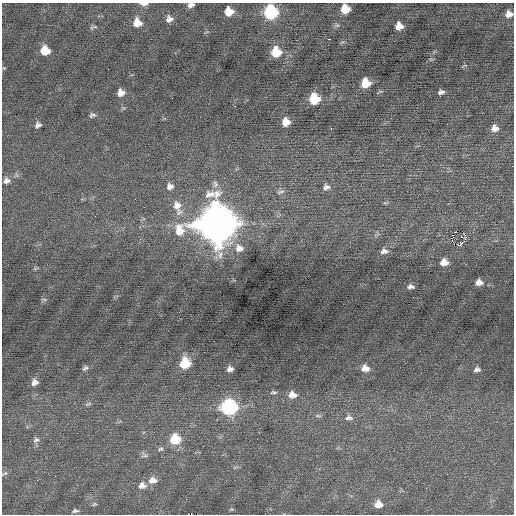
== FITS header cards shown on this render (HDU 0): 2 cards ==
NAXIS1  =                  512 / Axis length
NAXIS2  =                  512 / Axis length

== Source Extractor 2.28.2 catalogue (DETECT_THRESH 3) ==
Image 512 x 512 px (HDU 0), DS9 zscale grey, 1 PNG px = 1 image px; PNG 516 x 516 px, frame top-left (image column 1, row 512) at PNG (2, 3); no overlay
Background 0.0561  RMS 0.65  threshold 1.94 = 3 sigma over >= 5 px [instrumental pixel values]
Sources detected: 72; all 72 listed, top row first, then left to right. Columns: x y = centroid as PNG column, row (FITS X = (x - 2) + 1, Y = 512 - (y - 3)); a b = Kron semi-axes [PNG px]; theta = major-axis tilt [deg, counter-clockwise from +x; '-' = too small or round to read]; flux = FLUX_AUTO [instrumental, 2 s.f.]
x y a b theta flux
144 4 9 4 -3 180
191 5 7 4 20 170
345 9 7 7 - 800
229 11 7 7 - 600
271 12 9 9 - 4400
509 14 8 7 - 290
169 19 8 8 - 220
137 23 9 9 - 570
399 26 7 7 - 440
95 27 8 4 1 80
329 39 4 2 - 170
45 51 8 8 - 850
276 52 9 9 - 1200
4 68 5 4 - 46
365 83 8 8 - 960
441 92 7 5 14 150
121 93 9 8 - 290
314 99 9 8 - 1500
235 106 2 2 - 430
92 115 9 6 8 120
286 122 8 8 - 520
38 125 9 7 35 160
331 128 2 2 - 280
494 128 8 7 - 320
6 181 10 8 17 200
215 184 10 8 82 190
170 186 9 8 - 220
326 187 10 7 14 200
280 192 12 5 14 130
385 203 6 4 -44 56
177 205 16 11 -77 530
216 224 17 15 10 110000
376 234 9 3 21 75
461 236 3 2 - 37
465 236 6 3 -87 480
451 238 3 3 - 860
458 245 4 2 - 1500
239 248 12 11 - 390
384 251 11 8 7 220
198 260 2 2 - 25
444 262 8 7 - 420
35 268 8 2 21 52
479 282 8 6 3 280
411 287 8 6 -1 170
43 300 8 4 13 77
185 363 9 8 - 1500
85 368 9 6 30 120
365 368 10 8 -5 390
230 369 7 6 - 190
477 369 8 7 - 160
35 382 8 7 - 230
273 392 10 5 -2 100
292 395 10 8 -3 370
88 404 11 4 19 88
229 407 10 9 - 7000
318 416 9 4 -1 82
349 418 11 8 0 190
175 439 10 9 - 1400
36 440 9 7 22 140
160 449 8 5 6 100
145 455 10 7 -4 140
5 473 10 5 17 84
447 474 2 2 - 20
37 480 3 2 - 48
152 480 12 9 8 350
142 485 12 9 4 320
232 497 3 3 - 35
94 504 8 5 21 74
378 504 9 8 - 420
231 509 6 4 20 55
75 511 8 5 8 110
191 514 4 2 - 210
At the frame edge (FLAGS 8, measured only in part): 6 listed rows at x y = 144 4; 191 5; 345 9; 509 14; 5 473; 191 514